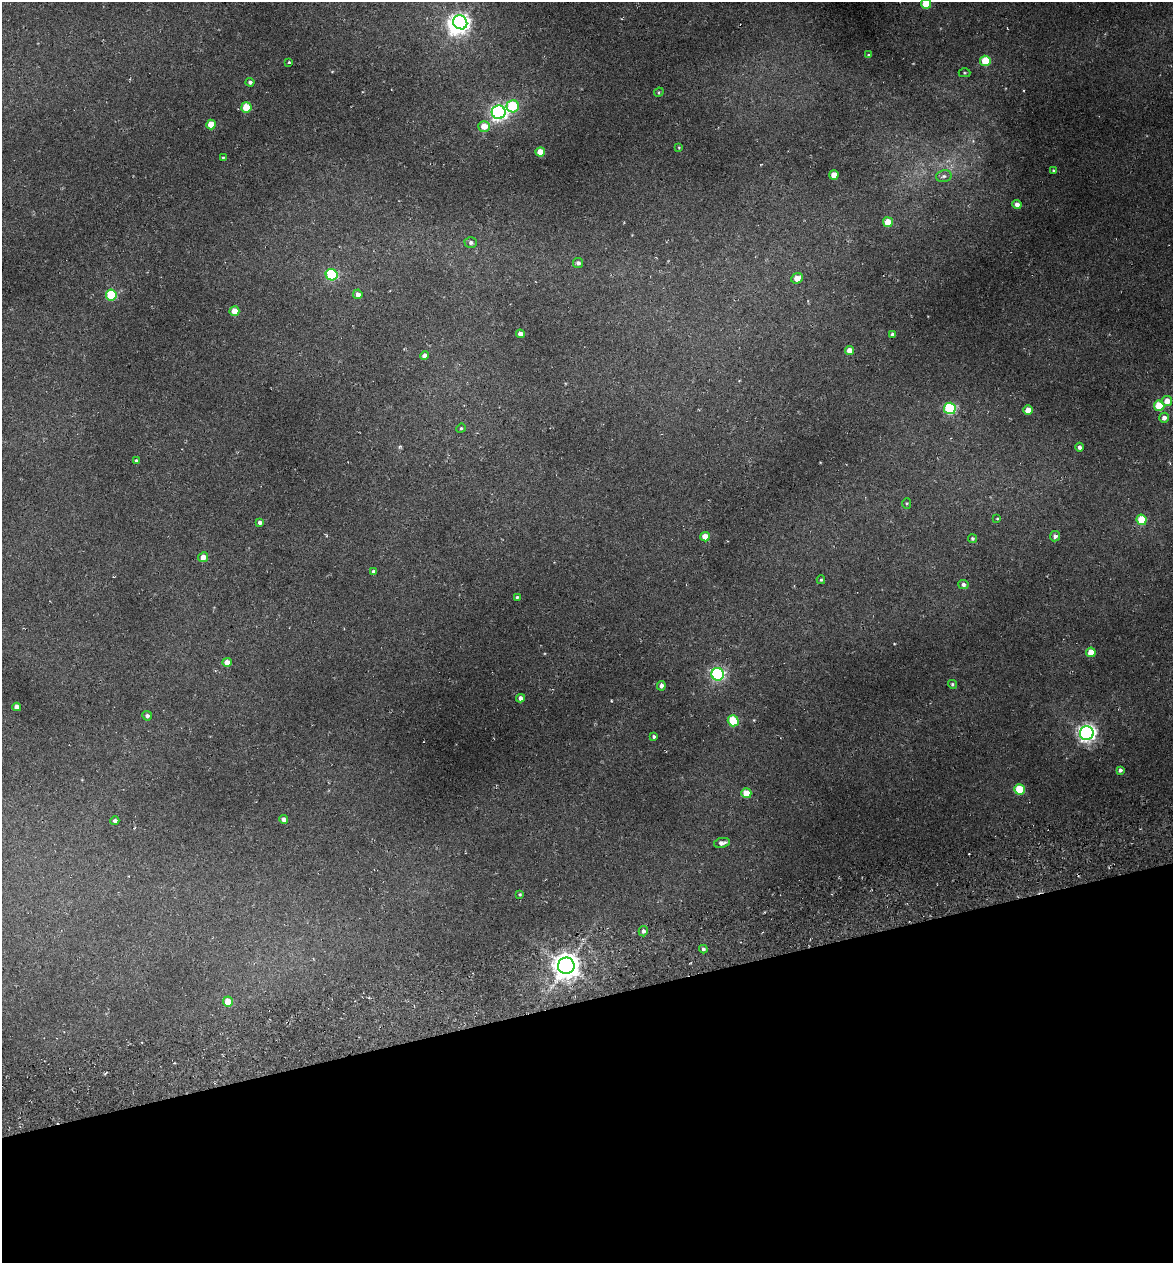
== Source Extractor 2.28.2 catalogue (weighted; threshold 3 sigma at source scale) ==
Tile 14 of 4 x 4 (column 2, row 4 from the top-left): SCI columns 1315-2485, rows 76-1336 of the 4922 x 5194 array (HDU 1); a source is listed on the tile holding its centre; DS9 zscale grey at full resolution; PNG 1175 x 1265 px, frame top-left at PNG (2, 2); each listed source drawn as its Kron ellipse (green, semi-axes under 4 px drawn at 4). Shown black and unused: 21% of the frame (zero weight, under 3 of 6 exposures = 5% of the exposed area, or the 3 px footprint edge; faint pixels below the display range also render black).
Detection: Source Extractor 2.28.2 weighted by HDU 2 'WHT'; one run over the whole footprint, this tile lists its part. Background 0.045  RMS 0.0048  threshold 0.0197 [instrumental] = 3 sigma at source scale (4.09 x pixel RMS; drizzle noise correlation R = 1.36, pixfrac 0.8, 0.0396/0.0396 arcsec/px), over >= 5 px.
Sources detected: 75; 1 inside a brighter object's white glare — neither listed nor drawn; the other 74 listed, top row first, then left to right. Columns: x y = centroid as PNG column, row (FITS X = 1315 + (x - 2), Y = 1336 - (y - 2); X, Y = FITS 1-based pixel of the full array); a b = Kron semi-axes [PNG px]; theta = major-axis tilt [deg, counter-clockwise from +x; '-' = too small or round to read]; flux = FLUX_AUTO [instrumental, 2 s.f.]
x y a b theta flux
926 4 5 5 - 13
460 22 7 6 - 190
868 55 4 3 - 0.62
985 61 5 5 - 16
289 62 3 2 - 0.5
965 73 6 4 0 0.52
250 82 4 4 - 1
659 92 5 4 - 0.52
513 106 6 6 - 28
246 107 5 5 - 15
499 112 7 6 - 150
211 125 5 5 - 10
484 126 6 5 - 6.6
679 148 4 4 - 0.43
540 152 5 4 - 6.8
223 157 3 3 - 0.49
1053 170 4 3 - 0.44
834 175 4 4 - 6.6
944 176 8 6 15 1.3
1017 204 4 4 - 2
888 222 5 5 - 8.8
471 242 6 5 - 1.3
578 263 5 5 - 1.3
332 275 6 5 - 41
797 278 6 5 - 4.8
358 294 5 5 - 2.5
111 295 5 5 - 27
234 311 5 4 - 6.3
520 334 4 4 - 2.5
893 335 4 3 - 1.4
849 351 4 4 - 4.1
424 356 4 4 - 2.2
1167 401 5 5 - 4.3
1159 406 5 5 - 14
950 408 6 5 - 41
1028 410 5 4 - 5.5
1164 418 5 5 - 2
461 428 5 4 - 0.56
1080 447 4 4 - 1.3
136 461 4 3 - 1.1
907 503 5 4 - 0.59
997 519 4 3 - 0.42
1141 520 5 5 - 12
260 523 4 4 - 1.4
1055 536 5 5 - 1.5
705 537 5 4 - 5.9
972 538 4 4 - 0.82
203 557 5 4 - 4.1
373 571 4 3 - 0.8
821 580 4 4 - 0.56
963 584 5 4 - 1.3
517 597 3 3 - 0.6
1091 652 5 4 - 7.2
227 662 4 4 - 3.7
718 674 6 6 - 81
952 684 4 4 - 0.66
661 686 5 4 - 1.5
520 698 4 4 - 1.7
17 707 4 4 - 2.6
147 716 5 4 - 1.2
733 721 5 5 - 19
1087 733 7 7 - 210
654 737 3 3 - 0.87
1120 770 4 3 - 1.1
1019 789 5 5 - 15
746 793 5 5 - 8.3
284 819 4 4 - 1.6
115 821 4 4 - 1.2
722 843 8 5 11 2.1
520 894 3 3 - 0.53
643 931 5 4 - 1.3
703 949 4 4 - 0.94
566 966 8 8 - 580
228 1002 5 5 - 8
Isophote crosses this tile's border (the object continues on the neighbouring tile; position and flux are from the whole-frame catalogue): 1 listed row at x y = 926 4